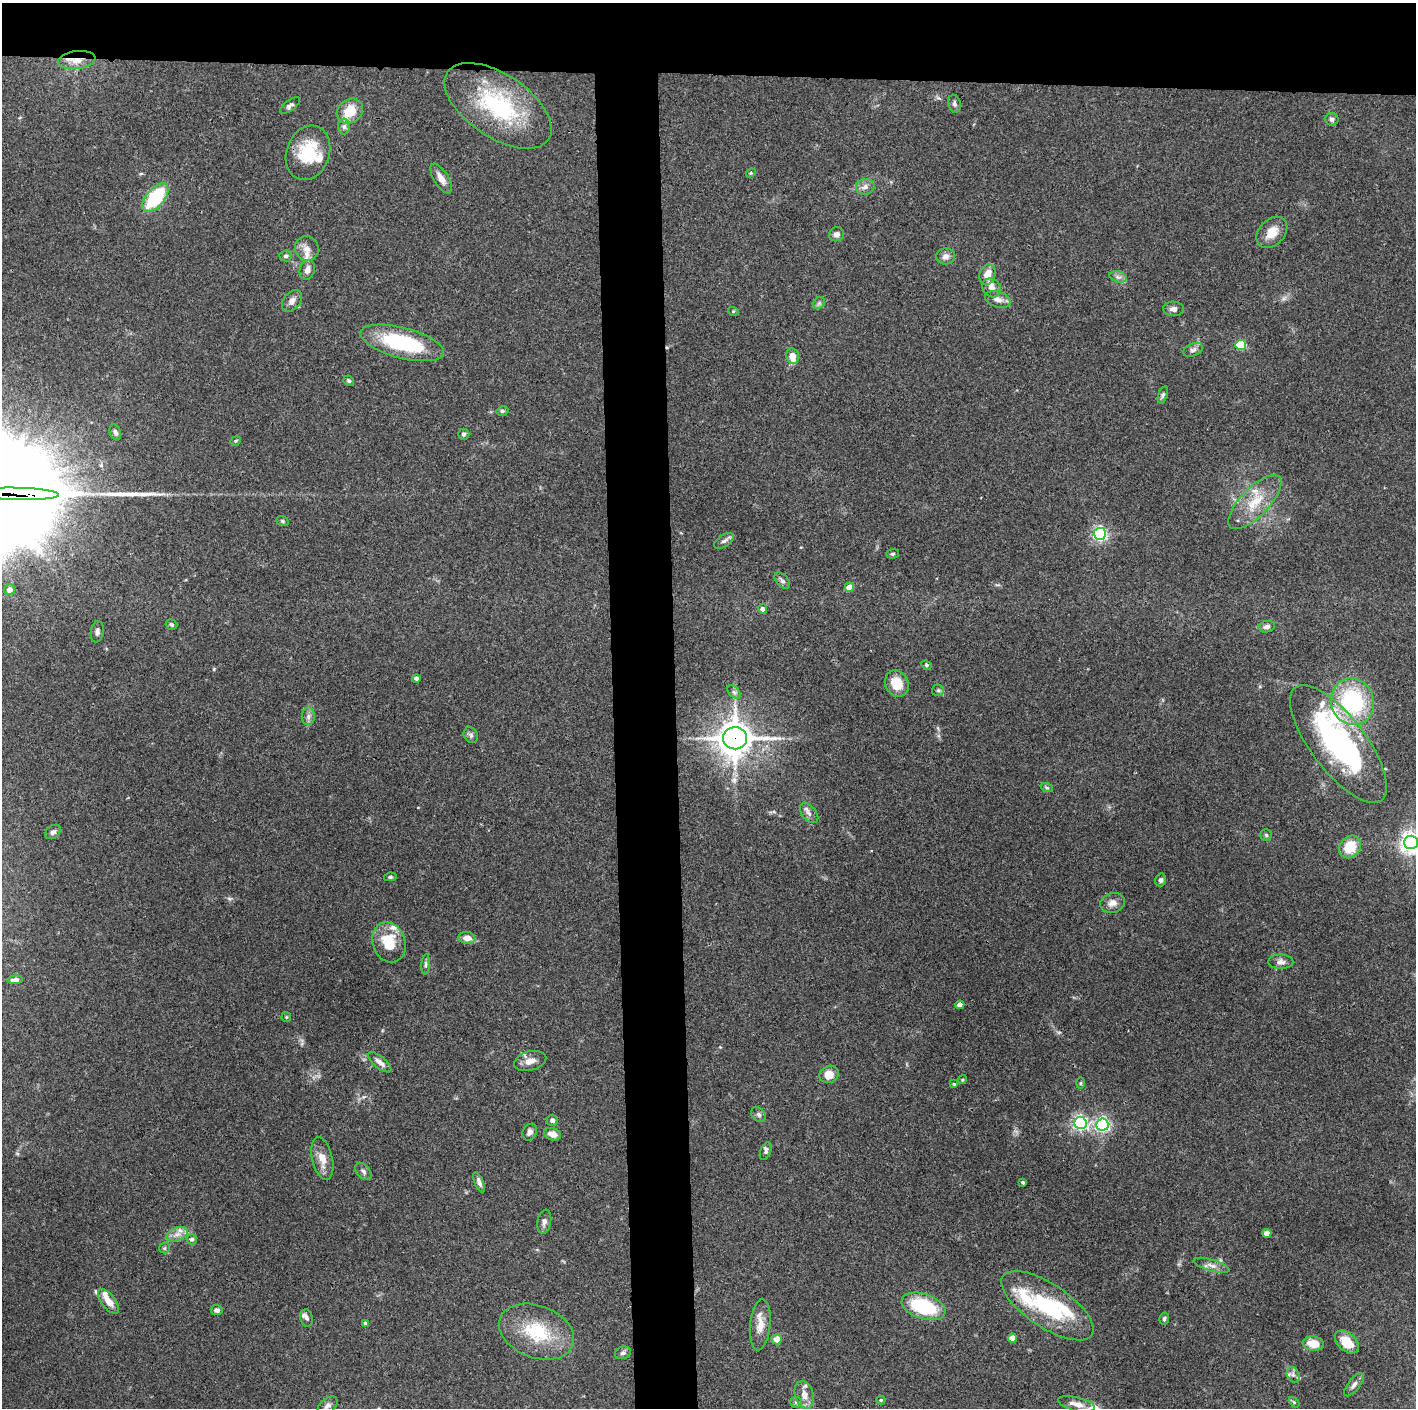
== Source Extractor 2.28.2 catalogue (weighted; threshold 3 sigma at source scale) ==
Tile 2 of 3 x 3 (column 2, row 1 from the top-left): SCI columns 1416-2829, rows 2813-4218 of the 4244 x 4223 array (HDU 1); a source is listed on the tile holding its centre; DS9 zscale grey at full resolution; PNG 1418 x 1410 px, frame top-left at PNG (2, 3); each listed source drawn as its Kron ellipse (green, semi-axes under 4 px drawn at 4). Shown black and unused: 9% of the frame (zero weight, under 3 of 4 exposures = <1% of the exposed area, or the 3 px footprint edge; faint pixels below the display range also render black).
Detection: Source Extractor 2.28.2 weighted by HDU 2 'WHT'; one run over the whole footprint, this tile lists its part. Background 0.0731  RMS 0.0055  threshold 0.0249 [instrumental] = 3 sigma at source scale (4.5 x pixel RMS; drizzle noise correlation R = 1.50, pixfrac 1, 0.05/0.05 arcsec/px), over >= 5 px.
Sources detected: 132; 1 inside a brighter object's white glare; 1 long thin detection or spike segment (spike, bleed or trail) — neither listed nor drawn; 10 inside a brighter listed object's ellipse — not listed separately; the other 120 listed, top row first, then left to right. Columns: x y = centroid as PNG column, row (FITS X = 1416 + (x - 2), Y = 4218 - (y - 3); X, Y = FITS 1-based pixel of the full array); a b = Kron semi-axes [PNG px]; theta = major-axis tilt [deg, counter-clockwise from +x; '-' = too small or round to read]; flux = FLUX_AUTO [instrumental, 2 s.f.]
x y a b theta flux
77 60 19 9 8 6.7
954 104 9 6 -75 1.4
290 105 12 5 36 1.6
498 106 61 31 -34 58
350 111 14 11 39 12
1332 119 7 6 - 1.9
344 127 8 6 89 1.7
308 153 28 21 70 23
751 173 5 4 - 0.73
441 178 17 7 -58 4.2
865 187 9 8 - 2.8
155 198 17 9 50 38
1272 232 18 13 47 8
836 234 7 7 - 2.4
307 249 12 11 - 5.2
286 256 6 5 - 1.3
945 256 9 8 - 3
307 270 10 7 73 3.2
988 275 10 8 73 6.5
1118 277 9 5 -15 1.8
992 288 10 8 -46 3.2
998 299 13 8 -18 3.3
292 301 12 8 51 3.3
819 303 7 5 45 1.1
1173 309 10 7 -2 2.4
733 311 5 3 - 0.61
402 343 43 15 -15 46
1241 345 5 5 - 31
1193 350 10 6 22 1.9
792 356 8 6 -78 6.6
349 381 5 4 - 1
1163 395 9 4 72 1.3
502 411 6 4 12 0.98
115 432 8 5 -71 1.7
464 434 6 5 - 1.1
236 441 5 4 - 0.73
18 494 41 6 -1 860
1255 502 35 14 46 16
282 521 6 4 -19 0.93
1100 534 6 6 - 130
724 541 11 6 33 1.9
893 554 6 4 4 0.84
782 581 9 5 -48 1.6
849 587 4 4 - 8
9 590 5 5 - 2.5
762 609 5 4 - 1.7
171 625 6 5 - 0.85
1267 627 8 5 11 2.3
97 632 11 6 81 1.8
926 665 5 4 - 0.73
416 678 4 4 - 1.8
897 683 13 11 -63 10
938 690 6 5 - 1.1
734 692 8 5 -45 1.3
1352 702 24 21 -69 56
308 716 9 6 89 2
471 735 8 6 -54 1.5
735 738 12 11 - 1000
1338 744 71 27 -53 120
1047 788 6 4 -18 0.84
809 813 11 7 -49 2.4
53 832 8 6 35 1.5
1266 835 6 5 - 0.93
1411 842 7 7 - 370
1350 847 12 10 50 13
390 877 6 4 9 0.95
1161 880 6 5 - 1.3
1112 903 12 10 17 3.9
467 938 8 6 -10 4.1
389 942 20 16 -70 16
1281 962 12 7 -2 2.6
426 964 10 4 85 1.3
15 980 7 4 3 2.9
960 1005 4 4 - 4.1
286 1017 5 5 - 0.65
530 1061 16 9 14 5.1
380 1062 14 6 -39 3.2
829 1074 10 8 28 6.3
962 1080 4 3 - 0.53
1080 1083 6 4 89 0.71
954 1084 4 4 - 0.63
759 1115 8 6 -47 1.5
552 1120 5 5 - 1.9
1080 1123 6 6 - 140
1102 1125 6 6 - 130
530 1132 9 7 57 2.2
553 1134 8 6 -16 4
766 1151 9 5 67 1.3
322 1158 22 10 -77 7
363 1172 10 6 -49 1.8
479 1182 11 4 -67 1.9
1023 1182 3 3 - 0.85
544 1222 12 7 80 2.3
1267 1233 4 4 - 6.5
177 1234 11 6 21 3.5
192 1239 5 5 - 1.3
164 1248 5 5 - 0.92
1212 1265 18 5 -17 3.4
108 1301 15 7 -53 5.9
923 1306 23 12 -19 36
1047 1306 53 21 -33 45
217 1310 6 5 - 1.7
306 1318 9 6 -76 1.5
1164 1318 6 5 - 1.1
365 1323 4 3 - 1.2
760 1325 25 10 84 6.8
537 1332 39 26 -21 31
1012 1338 4 4 - 5.3
777 1339 5 5 - 5.5
1347 1342 14 9 -43 12
1313 1344 11 7 -7 8.7
623 1353 8 6 19 1.6
1293 1375 8 6 -68 2.1
1354 1385 14 6 52 2.5
804 1395 14 9 -73 5.6
881 1400 4 4 - 0.72
796 1402 6 5 - 1.1
1294 1402 6 4 -45 0.65
1076 1404 19 6 -14 4.2
328 1406 11 7 41 2.3
Overlapping masked pixels (flux is a lower limit): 3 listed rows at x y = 77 60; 18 494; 735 738
Isophote crosses this tile's border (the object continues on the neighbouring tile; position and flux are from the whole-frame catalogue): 1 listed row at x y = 1411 842